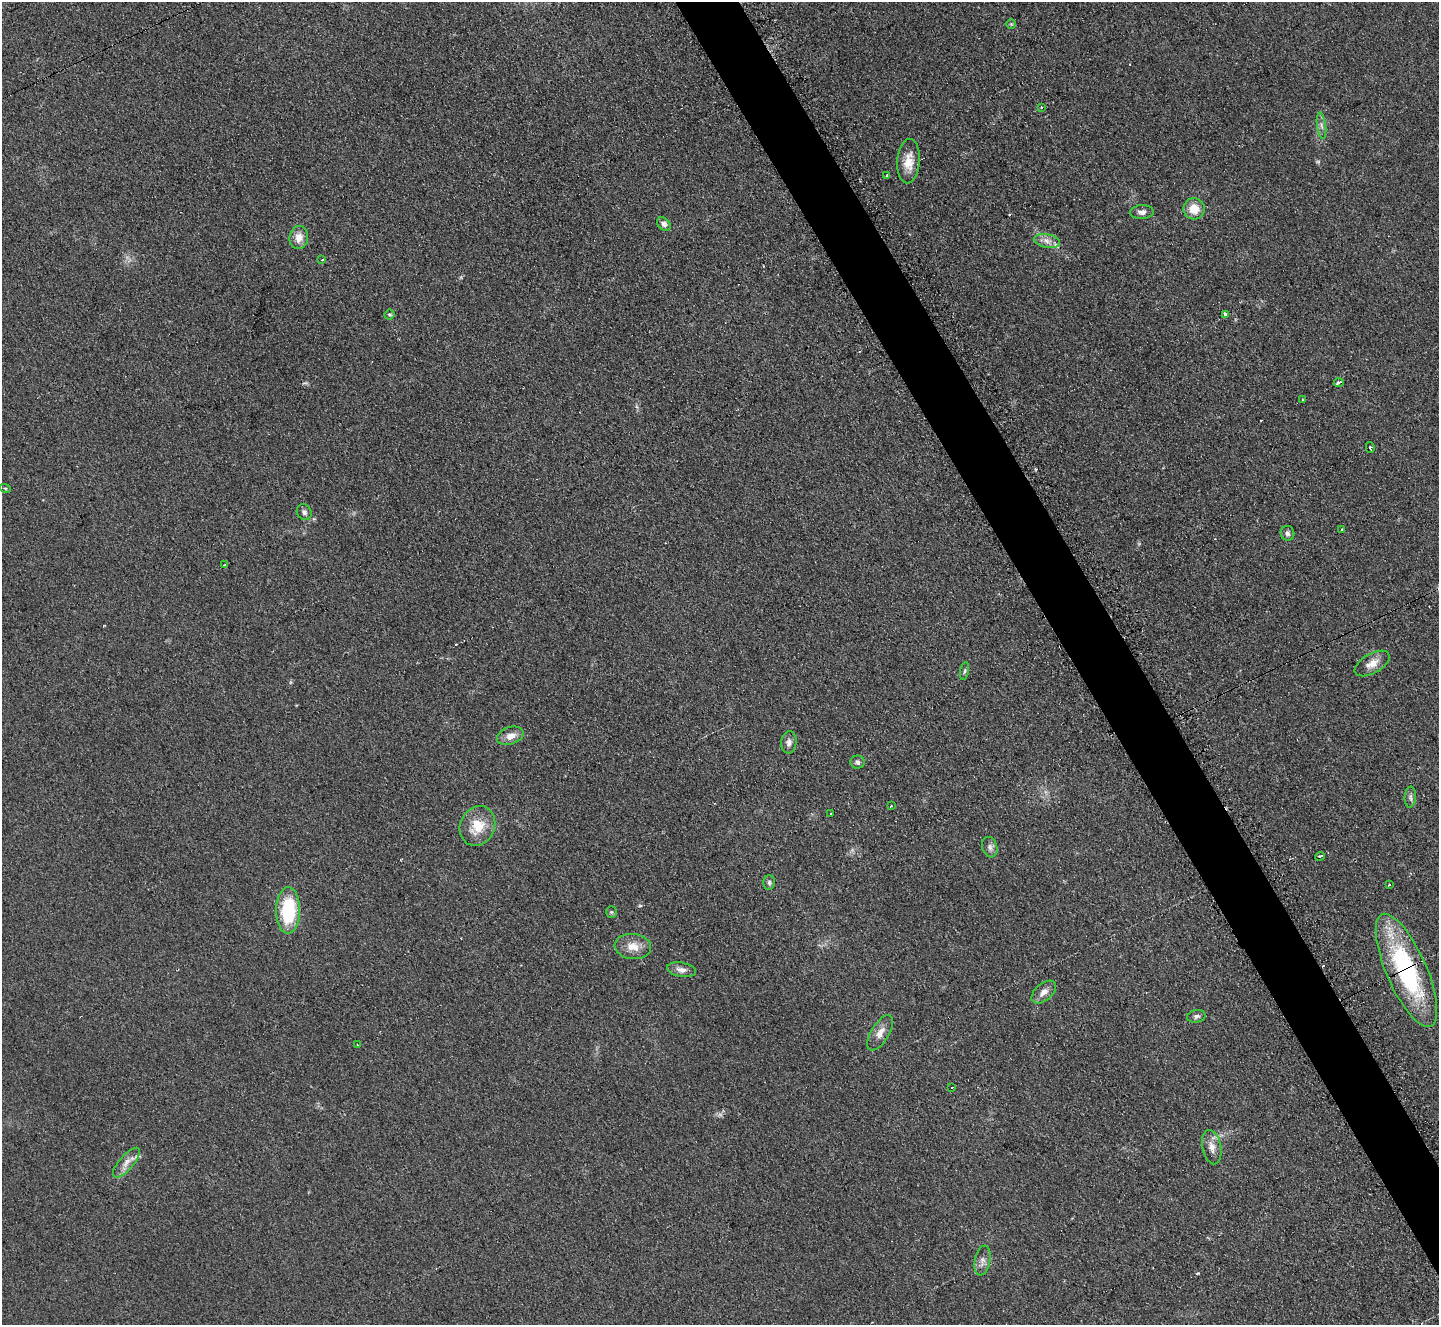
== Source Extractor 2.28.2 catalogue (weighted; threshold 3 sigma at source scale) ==
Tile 6 of 4 x 4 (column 2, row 2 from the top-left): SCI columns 1445-2881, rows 2804-4126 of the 5771 x 5747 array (HDU 1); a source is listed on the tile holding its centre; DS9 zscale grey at full resolution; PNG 1441 x 1327 px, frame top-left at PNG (2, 2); each listed source drawn as its Kron ellipse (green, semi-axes under 4 px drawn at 4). Shown black and unused: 4% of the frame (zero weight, under 2 of 3 exposures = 2% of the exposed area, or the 3 px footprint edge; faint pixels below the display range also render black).
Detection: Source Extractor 2.28.2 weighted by HDU 2 'WHT'; one run over the whole footprint, this tile lists its part. Background 0.108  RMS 0.011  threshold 0.051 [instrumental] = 3 sigma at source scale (4.5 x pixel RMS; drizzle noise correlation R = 1.50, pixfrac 1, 0.05/0.05 arcsec/px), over >= 5 px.
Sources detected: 56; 2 too faint to see at this stretch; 7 cosmic-ray / hot-pixel residue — neither listed nor drawn; the other 47 listed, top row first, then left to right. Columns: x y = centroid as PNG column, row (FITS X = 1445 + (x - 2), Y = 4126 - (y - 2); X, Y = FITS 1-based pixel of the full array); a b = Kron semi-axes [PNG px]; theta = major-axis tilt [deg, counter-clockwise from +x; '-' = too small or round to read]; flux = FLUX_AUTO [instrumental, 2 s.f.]
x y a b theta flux
1011 24 5 5 - 1.4
1041 107 4 3 - 1.6
1321 125 13 4 -83 4.3
909 161 22 11 85 17
887 176 3 2 - 2.3
1194 209 10 10 - 18
1142 212 12 7 4 5.3
664 224 7 5 -44 4.7
299 237 11 9 85 11
1047 241 13 6 -11 7.4
322 260 3 2 - 1.4
390 315 5 5 - 1.7
1225 315 4 3 - 6.3
1339 383 5 3 - 4.2
1303 400 3 3 - 2.4
1370 448 5 2 - 2.4
5 488 6 3 -19 1.3
304 512 8 7 - 3.7
1342 530 3 3 - 3.9
1287 533 7 7 - 3.7
225 565 3 3 - 2.5
1372 663 19 9 29 12
965 671 9 3 79 1.9
510 736 14 8 18 9.8
789 742 11 8 84 5.1
857 762 7 6 - 3.4
1410 797 10 5 86 3.5
891 806 3 3 - 2.6
831 814 3 3 - 2.1
477 826 20 17 64 28
990 847 10 7 -72 4.5
1320 856 5 3 - 8.7
769 882 7 5 -89 2.7
1389 885 3 3 - 2
288 910 23 12 90 73
611 912 5 5 - 1.6
633 947 18 12 -6 15
681 970 14 7 -11 7
1406 970 61 20 -66 160
1044 992 14 8 41 7.8
1196 1016 9 6 8 3.3
880 1033 20 9 59 10
357 1045 2 2 - 1.2
952 1088 3 2 - 1.9
1212 1147 17 9 -79 9.3
126 1163 19 7 49 9.9
982 1260 15 7 78 6.9
Overlapping masked pixels (flux is a lower limit): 1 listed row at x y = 1406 970